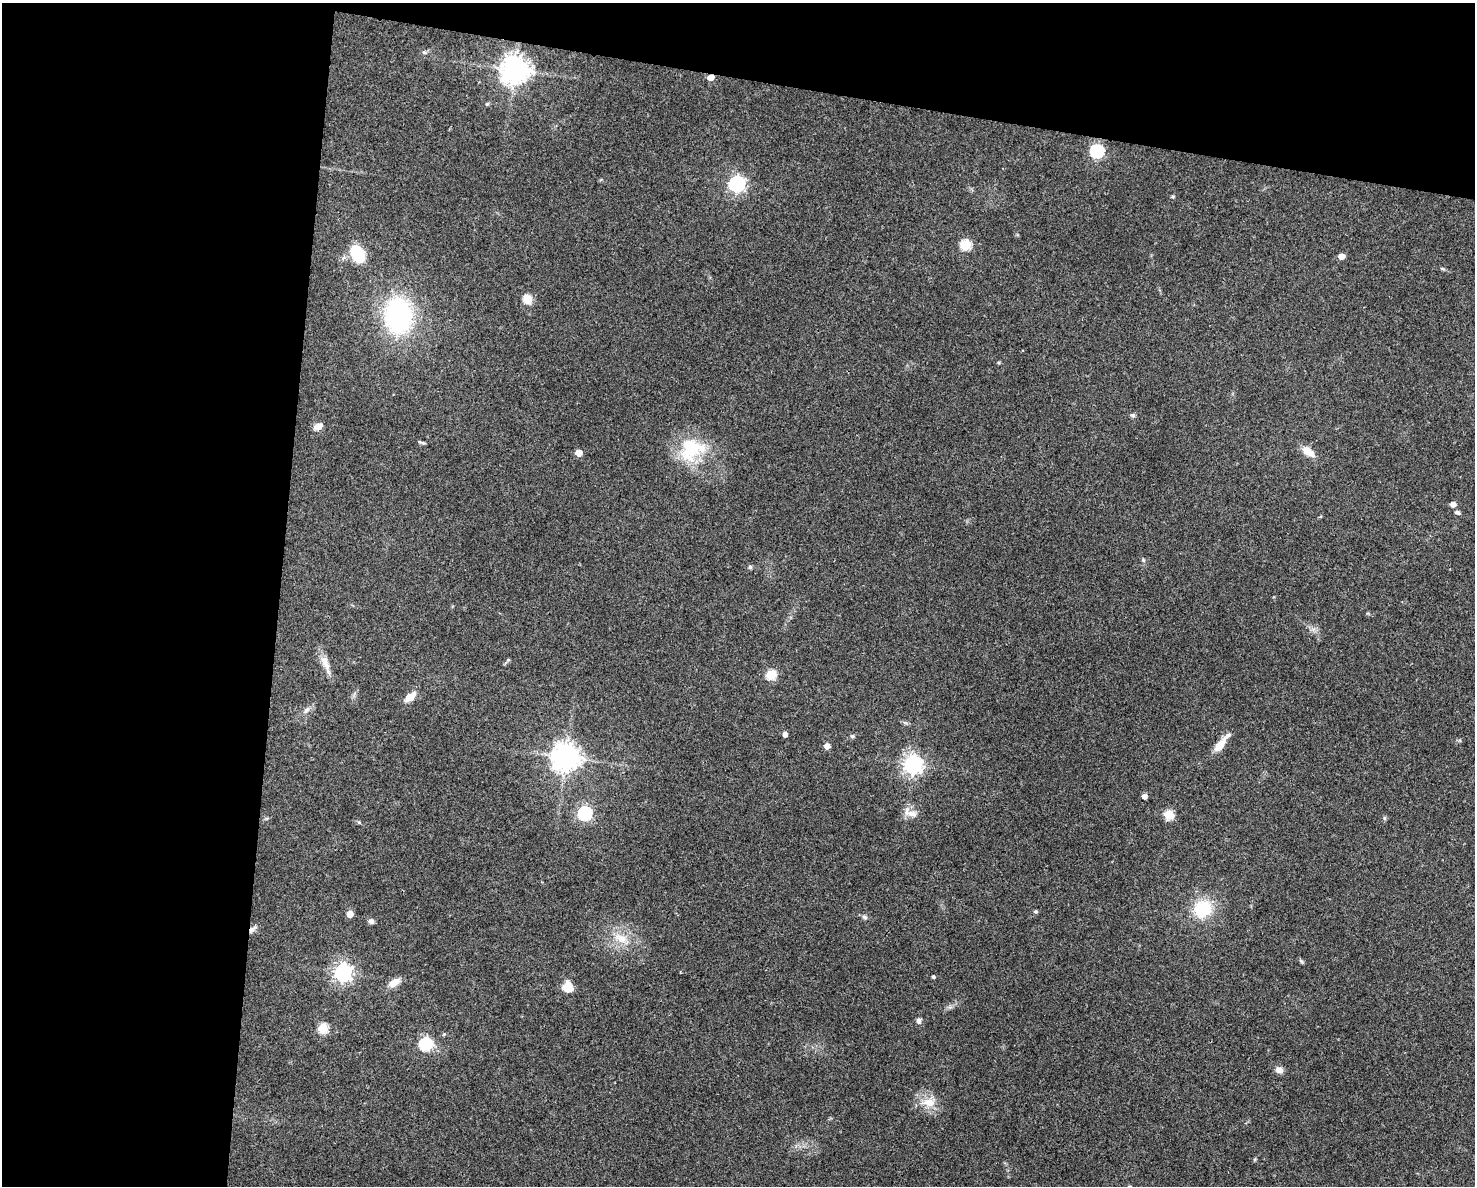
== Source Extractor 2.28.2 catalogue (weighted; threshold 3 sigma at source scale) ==
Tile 1 of 3 x 4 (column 1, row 1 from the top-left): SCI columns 228-1700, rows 3553-4736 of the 4759 x 4740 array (HDU 1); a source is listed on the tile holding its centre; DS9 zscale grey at full resolution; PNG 1477 x 1188 px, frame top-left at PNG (2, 3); no overlay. Shown black and unused: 26% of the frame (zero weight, under 3 of 4 exposures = <1% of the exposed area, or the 3 px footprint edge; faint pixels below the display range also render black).
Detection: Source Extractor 2.28.2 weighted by HDU 2 'WHT'; one run over the whole footprint, this tile lists its part. Background 0.0622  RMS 0.0051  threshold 0.023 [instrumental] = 3 sigma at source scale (4.5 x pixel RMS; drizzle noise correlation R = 1.50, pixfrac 1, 0.05/0.05 arcsec/px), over >= 5 px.
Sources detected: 56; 2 inside a brighter listed object's ellipse — not listed separately; the other 54 listed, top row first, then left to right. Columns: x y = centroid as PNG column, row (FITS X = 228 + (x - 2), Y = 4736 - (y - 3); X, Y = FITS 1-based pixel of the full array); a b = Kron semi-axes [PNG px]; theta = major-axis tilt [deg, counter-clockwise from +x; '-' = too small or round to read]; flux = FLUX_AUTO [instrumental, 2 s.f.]
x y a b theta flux
424 52 6 4 -19 0.72
515 70 9 9 - 560
711 77 5 4 - 6
487 104 6 4 44 0.64
1097 151 6 6 - 78
737 184 7 6 - 160
1173 196 5 3 - 0.56
966 245 6 5 - 35
358 254 16 10 -57 22
1341 256 5 4 - 5.1
527 299 11 10 - 5.5
398 316 21 15 90 130
1133 415 6 6 - 0.99
318 426 12 7 25 3.2
421 442 9 3 -16 0.84
690 449 35 27 70 25
1308 451 16 8 -36 6.2
579 453 5 5 - 6.8
1453 504 5 5 - 3.4
1458 513 8 4 -19 1.2
1143 560 6 4 -72 0.68
750 567 5 5 - 0.78
324 661 16 9 -78 4.7
771 675 5 5 - 31
410 697 14 8 38 5.5
306 710 10 6 52 1.9
785 734 4 4 - 2.5
852 736 6 5 - 0.79
1220 745 21 8 53 7.4
827 746 5 5 - 3.7
566 757 9 9 - 570
913 765 7 7 - 260
1144 796 4 4 - 2.9
585 813 6 6 - 90
912 814 17 8 4 3.9
1169 815 5 5 - 25
1384 818 6 4 -89 0.74
1203 909 24 23 - 20
1036 911 6 4 0 0.73
350 914 5 5 - 6.4
864 917 7 6 - 1.2
371 921 7 6 - 1.8
252 929 12 6 42 2
620 938 20 11 -27 8.6
1301 961 7 4 -45 0.81
343 972 7 6 - 220
933 977 3 3 - 0.96
394 983 15 8 33 4.8
568 987 10 9 - 8.8
919 1021 7 6 - 1.5
323 1028 5 5 - 30
425 1045 6 6 - 59
1279 1070 9 7 -13 2.7
928 1102 20 12 -5 8.2
Overlapping masked pixels (flux is a lower limit): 2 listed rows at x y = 711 77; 252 929